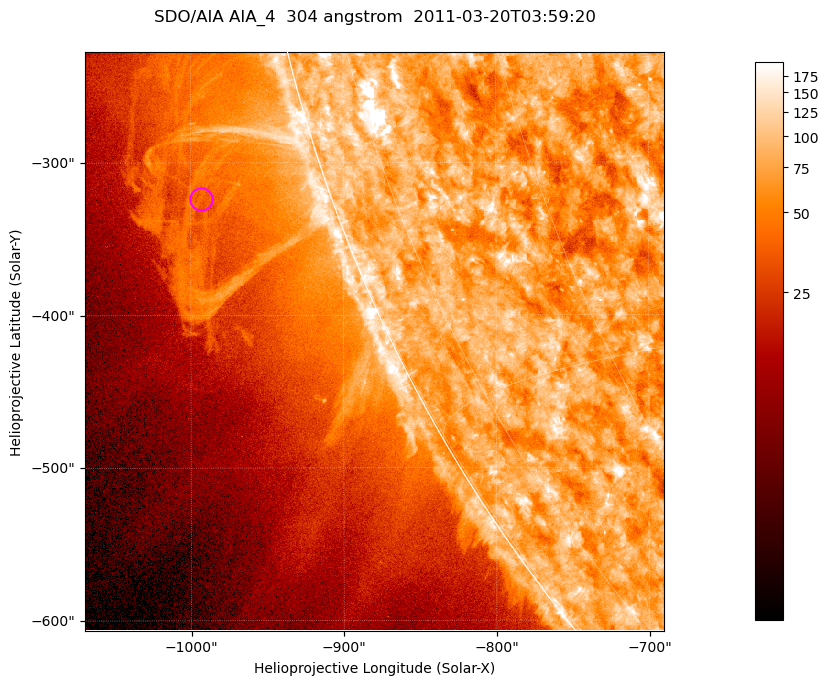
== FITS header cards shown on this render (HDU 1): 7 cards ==
TELESCOP= 'SDO/AIA '           / For AIA: SDO/AIA
INSTRUME= 'AIA_4   '           / For AIA: AIA_ATA1, AIA_ATA2, AIA_ATA3 or AIA_AT
WAVELNTH=                  304 / [angstrom] Wavelength
WAVEUNIT= 'angstrom'           / Wavelength unit: angstrom
DATE-OBS= '2011-03-20T03:59:20.127' / [ISO] Date when observation started; ISO 8
CTYPE1  = 'HPLN-TAN'           / CTYPE1; Typically HPLN
CTYPE2  = 'HPLT-TAN'           / CTYPE2; Typically HPLT

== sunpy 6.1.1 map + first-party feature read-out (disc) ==
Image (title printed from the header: SDO/AIA AIA_4  304 angstrom  2011-03-20T03:59:20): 632 x 632 px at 0.6 arcsec/px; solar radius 964 arcsec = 1606 px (partial field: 2.2% of the solar disc is inside the frame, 45% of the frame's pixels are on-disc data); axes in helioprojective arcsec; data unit not stated in the header (colour bar unlabelled)
Orientation: roll -0.132 deg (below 1 deg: not rotated)
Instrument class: DISC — disc imager (sunpy class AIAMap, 304 A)
Bright regions (active regions / flare kernels): reference = the on-disc median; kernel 5 px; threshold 5 sigma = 119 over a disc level ~76.4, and >= 1.15x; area >= 399 px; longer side >= 8 px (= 4.8 arcsec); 0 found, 0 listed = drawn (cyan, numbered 1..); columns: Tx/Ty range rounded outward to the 2 arcsec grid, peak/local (2 s.f.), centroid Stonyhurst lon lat
Off-limb structures (1.02-1.3 R_sun): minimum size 199 px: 3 found; the strongest spans PA ~105..115 deg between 1.02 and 1.13 R_sun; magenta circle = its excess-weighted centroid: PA ~110 deg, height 1.08 R_sun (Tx ~-994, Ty ~-324 arcsec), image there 1.6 x the reference